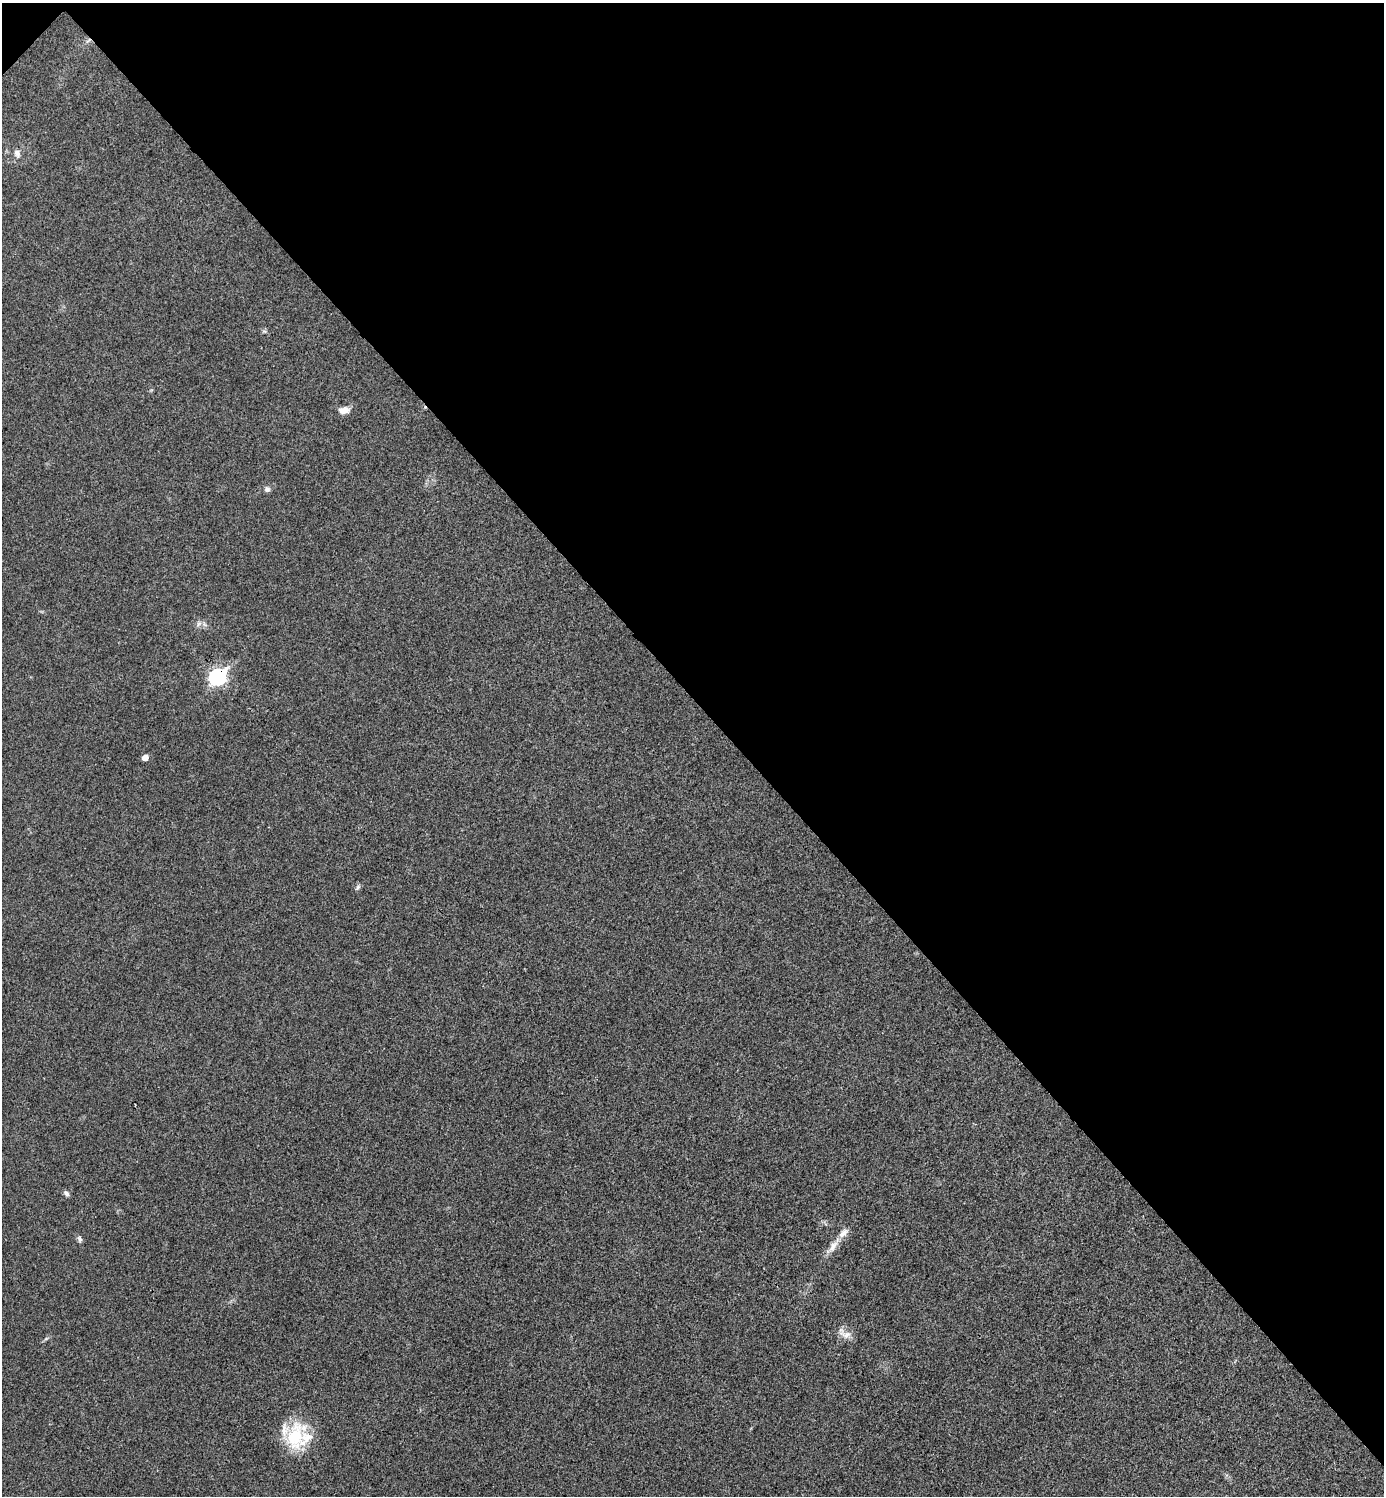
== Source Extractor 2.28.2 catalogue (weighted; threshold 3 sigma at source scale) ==
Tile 3 of 4 x 4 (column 3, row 1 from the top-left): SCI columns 2921-4302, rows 4488-5981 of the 5984 x 5984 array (HDU 1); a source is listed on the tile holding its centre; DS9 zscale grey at full resolution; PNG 1386 x 1498 px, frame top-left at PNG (2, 3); no overlay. Shown black and unused: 47% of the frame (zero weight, under 3 of 4 exposures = <1% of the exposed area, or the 3 px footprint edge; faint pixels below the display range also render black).
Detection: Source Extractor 2.28.2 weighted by HDU 2 'WHT'; one run over the whole footprint, this tile lists its part. Background 0.0208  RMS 0.0056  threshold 0.0253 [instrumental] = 3 sigma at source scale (4.5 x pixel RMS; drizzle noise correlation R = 1.50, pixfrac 1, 0.05/0.05 arcsec/px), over >= 5 px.
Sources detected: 15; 2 inside a brighter listed object's ellipse — not listed separately; the other 13 listed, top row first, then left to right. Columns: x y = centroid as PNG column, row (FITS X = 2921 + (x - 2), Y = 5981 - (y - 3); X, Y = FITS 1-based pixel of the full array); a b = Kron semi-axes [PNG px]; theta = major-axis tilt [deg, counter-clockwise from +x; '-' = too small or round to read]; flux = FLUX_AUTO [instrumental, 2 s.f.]
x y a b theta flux
88 40 9 3 45 1.1
17 153 10 7 -73 2.9
343 410 13 9 9 4.4
267 489 8 7 - 1.6
199 624 8 5 46 1.5
218 677 8 7 - 140
145 757 5 5 - 4.1
357 887 9 5 49 1.2
66 1193 9 6 -46 1.4
80 1239 9 5 -77 1.4
833 1246 21 8 56 5.3
844 1334 22 9 -30 4.7
295 1437 41 23 71 28
Overlapping masked pixels (flux is a lower limit): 2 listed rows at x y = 88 40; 218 677